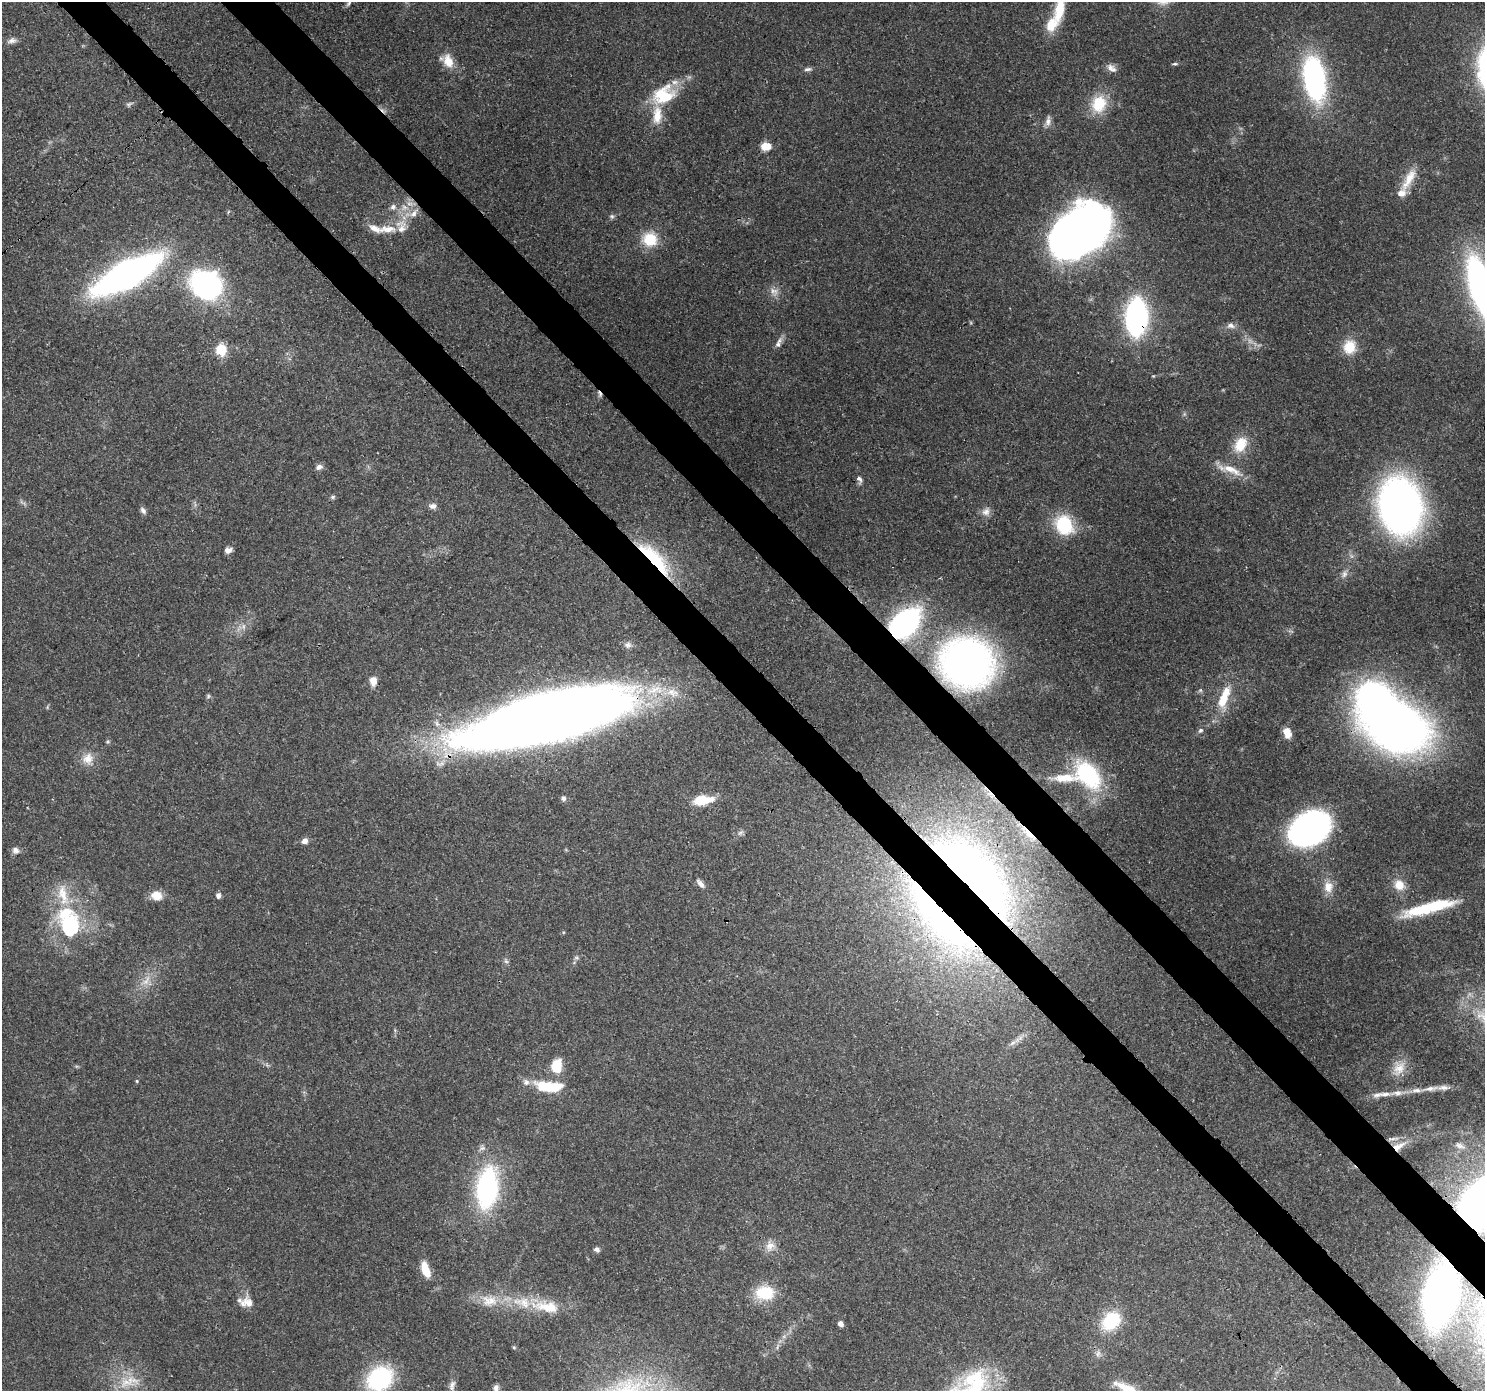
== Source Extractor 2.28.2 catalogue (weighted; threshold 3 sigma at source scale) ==
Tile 6 of 4 x 4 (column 2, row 2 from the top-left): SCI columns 1573-3055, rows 3008-4396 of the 6116 x 6076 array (HDU 1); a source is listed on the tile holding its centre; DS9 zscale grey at full resolution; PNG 1487 x 1393 px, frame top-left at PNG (2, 2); no overlay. Shown black and unused: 7% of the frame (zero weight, under 3 of 4 exposures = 7% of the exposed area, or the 3 px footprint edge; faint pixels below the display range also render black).
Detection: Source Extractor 2.28.2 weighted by HDU 2 'WHT'; one run over the whole footprint, this tile lists its part. Background 0.124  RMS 0.0044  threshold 0.0196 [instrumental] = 3 sigma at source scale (4.5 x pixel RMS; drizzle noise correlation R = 1.50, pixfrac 1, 0.0396/0.0396 arcsec/px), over >= 5 px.
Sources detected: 136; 4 too faint to see at this stretch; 3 inside a brighter object's white glare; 3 cosmic-ray / hot-pixel residue — not listed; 20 inside a brighter listed object's ellipse — not listed separately; the other 106 listed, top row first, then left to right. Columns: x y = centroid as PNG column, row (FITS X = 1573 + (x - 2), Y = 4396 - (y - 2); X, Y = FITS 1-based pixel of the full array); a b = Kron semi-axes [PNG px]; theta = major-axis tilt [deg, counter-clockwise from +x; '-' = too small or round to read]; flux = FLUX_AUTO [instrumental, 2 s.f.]
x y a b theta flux
348 3 9 5 46 1
1059 9 43 11 80 15
12 41 13 7 14 2
448 61 19 13 -67 6.6
1175 64 7 4 0 0.72
1111 68 14 8 -36 2.7
808 69 11 5 5 1.4
1314 79 36 17 -80 110
662 95 34 19 53 19
129 104 10 5 27 1
1099 104 23 19 69 15
1048 121 16 7 78 2.4
766 146 10 7 2 7.2
1409 179 35 10 63 8.3
393 207 9 8 - 1.9
404 207 11 10 - 4.6
413 213 17 9 40 5.3
612 216 7 5 -21 0.94
387 229 28 10 0 7.6
1079 231 46 32 39 450
650 239 17 16 - 13
126 275 44 16 29 260
206 285 30 25 -24 93
1482 289 45 15 -73 200
1136 317 23 13 87 140
1231 325 10 8 -1 2.3
779 343 16 6 67 2.4
1350 347 17 15 75 9.8
221 350 6 5 - 38
1240 444 22 15 60 10
319 467 9 7 27 1.9
1231 470 32 10 -24 8
859 479 12 6 -74 1.7
333 497 7 5 22 0.81
433 506 10 8 7 1.9
1400 506 36 27 -81 300
143 510 9 6 -57 1.5
986 511 13 10 55 2.9
1064 525 21 17 -56 25
228 550 8 6 10 2.4
654 559 41 13 -46 42
1344 574 11 7 73 2.1
905 623 26 16 44 110
628 645 10 9 - 2
967 662 43 40 -15 200
373 681 10 7 -89 4.2
1200 690 7 5 44 0.75
208 696 6 5 - 0.73
1223 700 26 13 68 11
548 718 141 38 14 880
1398 728 45 33 -12 350
1201 730 8 6 42 1.2
1287 733 13 9 -71 4.5
88 759 16 14 48 6
1088 775 35 21 -50 45
1065 778 28 10 0 8.4
563 798 6 6 - 1.5
702 800 19 9 8 14
1310 828 27 20 31 210
740 833 11 5 44 1.3
1028 833 32 6 -45 6.4
304 841 7 6 - 2.6
15 850 9 9 - 2
974 876 101 38 -47 290
700 883 14 6 -51 2
1399 885 15 13 -46 6
1328 887 17 13 89 5.5
156 895 12 10 -8 5.6
218 896 6 5 - 1.5
1437 905 38 12 16 22
65 913 34 22 34 22
941 921 127 34 -49 160
576 958 8 4 -8 0.78
506 961 7 5 -44 1
146 981 20 9 47 5.4
1019 1039 15 6 29 2.9
557 1066 14 10 79 12
1399 1068 22 14 53 6.5
137 1081 4 4 - 0.49
551 1086 28 13 -2 13
1430 1088 19 6 7 3.2
1397 1093 18 7 5 3.7
1377 1095 15 6 15 2.5
1399 1146 21 9 27 6.7
1460 1146 16 7 -18 2.7
487 1188 38 19 83 79
1482 1204 35 26 56 330
770 1246 15 12 57 4.4
597 1249 7 5 -36 1.5
425 1270 16 7 -70 9.7
765 1293 21 16 -1 17
1440 1296 32 19 78 310
489 1301 26 17 -3 11
249 1303 19 11 -51 4.5
546 1307 43 16 -9 18
1111 1321 19 14 44 26
840 1324 5 4 - 2.6
777 1346 9 3 69 0.95
514 1347 5 4 - 0.56
1098 1354 10 7 84 2
380 1379 24 19 39 51
129 1382 35 14 14 11
452 1385 15 8 77 2.3
976 1387 47 24 62 39
496 1389 11 6 88 2
1129 1389 44 10 -27 12
Overlapping masked pixels (flux is a lower limit): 12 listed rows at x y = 1079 231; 1136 317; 654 559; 905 623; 967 662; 548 718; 1028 833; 974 876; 941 921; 1399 1146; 1482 1204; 1440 1296
Isophote crosses this tile's border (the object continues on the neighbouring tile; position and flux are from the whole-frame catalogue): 7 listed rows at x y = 1059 9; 1482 289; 1482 1204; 380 1379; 976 1387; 496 1389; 1129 1389